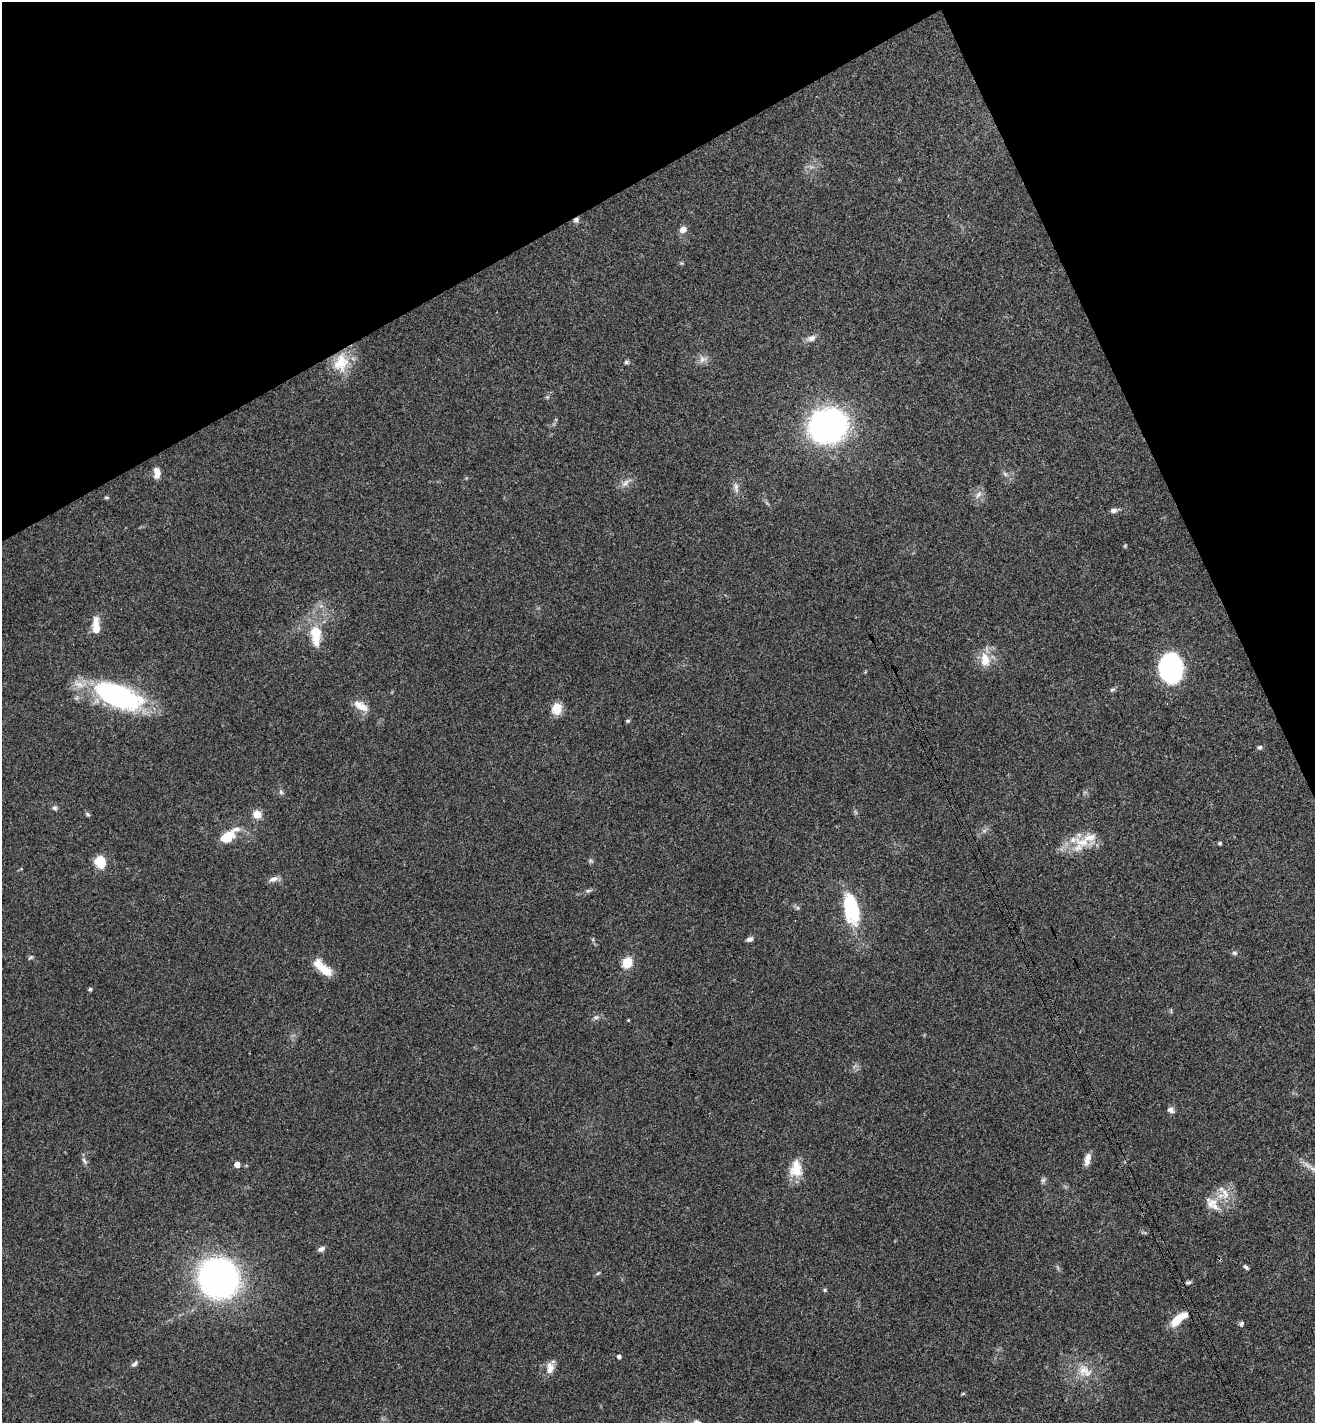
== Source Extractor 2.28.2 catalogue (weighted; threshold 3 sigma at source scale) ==
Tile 3 of 4 x 4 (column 3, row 1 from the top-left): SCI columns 2799-4111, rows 4300-5720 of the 5732 x 5755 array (HDU 1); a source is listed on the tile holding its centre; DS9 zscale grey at full resolution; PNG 1317 x 1425 px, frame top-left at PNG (2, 2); no overlay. Shown black and unused: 22% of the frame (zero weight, under 3 of 4 exposures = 4% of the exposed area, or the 3 px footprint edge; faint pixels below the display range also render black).
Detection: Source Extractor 2.28.2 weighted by HDU 2 'WHT'; one run over the whole footprint, this tile lists its part. Background 0.0388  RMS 0.0047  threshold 0.021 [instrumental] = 3 sigma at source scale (4.5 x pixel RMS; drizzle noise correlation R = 1.50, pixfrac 1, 0.05/0.05 arcsec/px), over >= 5 px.
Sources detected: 75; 2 too faint to see at this stretch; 1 inside a brighter object's white glare — not listed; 5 inside a brighter listed object's ellipse — not listed separately; the other 67 listed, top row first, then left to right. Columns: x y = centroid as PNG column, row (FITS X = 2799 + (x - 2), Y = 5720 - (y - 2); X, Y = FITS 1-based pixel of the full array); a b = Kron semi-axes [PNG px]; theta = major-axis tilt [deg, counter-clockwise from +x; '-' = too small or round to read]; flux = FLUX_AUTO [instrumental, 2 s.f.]
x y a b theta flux
576 220 7 6 - 1.5
683 230 8 7 - 3
811 338 12 8 22 2.6
702 359 11 9 37 2.7
341 362 27 19 77 14
626 362 6 5 - 0.92
547 397 6 4 43 0.75
828 426 26 22 16 170
157 473 12 7 -89 4
1005 474 7 5 -45 1.2
625 483 15 6 45 2.6
736 488 16 6 -80 2.3
978 495 12 7 58 2.7
106 497 7 3 0 0.57
1113 510 9 6 1 1.6
96 626 21 8 -87 6.7
316 635 25 12 -89 14
985 660 21 13 -79 7.7
1171 668 23 18 -87 88
1112 690 8 5 18 0.89
121 696 61 24 -26 65
361 706 20 10 -32 5.7
557 709 11 10 - 8.1
628 721 6 4 21 0.63
1260 747 6 6 - 1.1
281 792 7 5 -75 1.1
55 808 7 6 - 1.1
88 814 6 5 - 0.76
257 814 9 8 - 5.1
227 837 20 12 35 9
1082 842 24 12 -14 9.2
1220 843 4 4 - 0.75
100 861 12 10 -73 11
591 861 6 5 - 0.8
273 879 12 7 20 2.5
588 891 9 4 18 1.1
798 908 6 5 - 0.84
851 909 39 17 -79 28
749 939 9 5 22 1.5
1234 953 8 5 -17 1
30 957 7 4 20 0.74
627 963 13 11 58 7.3
323 968 25 9 -41 10
90 989 4 4 - 0.74
596 1017 8 6 14 1.4
628 1020 3 3 - 0.38
1171 1110 8 7 - 1.8
1087 1159 17 7 78 3.5
84 1161 11 5 -58 1.5
237 1164 4 4 - 4.8
1307 1165 16 5 -45 3
796 1169 22 15 88 9.5
1043 1180 7 6 - 1.1
1211 1203 20 11 34 6.3
321 1249 8 6 24 1.7
1246 1267 8 4 -44 1
598 1273 7 4 44 0.62
218 1278 26 25 - 220
1188 1283 7 5 12 0.99
825 1290 5 4 - 0.62
1179 1319 20 7 38 11
1241 1323 6 5 - 0.98
619 1356 4 4 - 1.6
135 1364 9 5 38 1.4
550 1368 16 9 87 3.9
1083 1370 21 14 -1 8.5
963 1393 6 3 20 0.45
Overlapping masked pixels (flux is a lower limit): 1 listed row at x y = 576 220